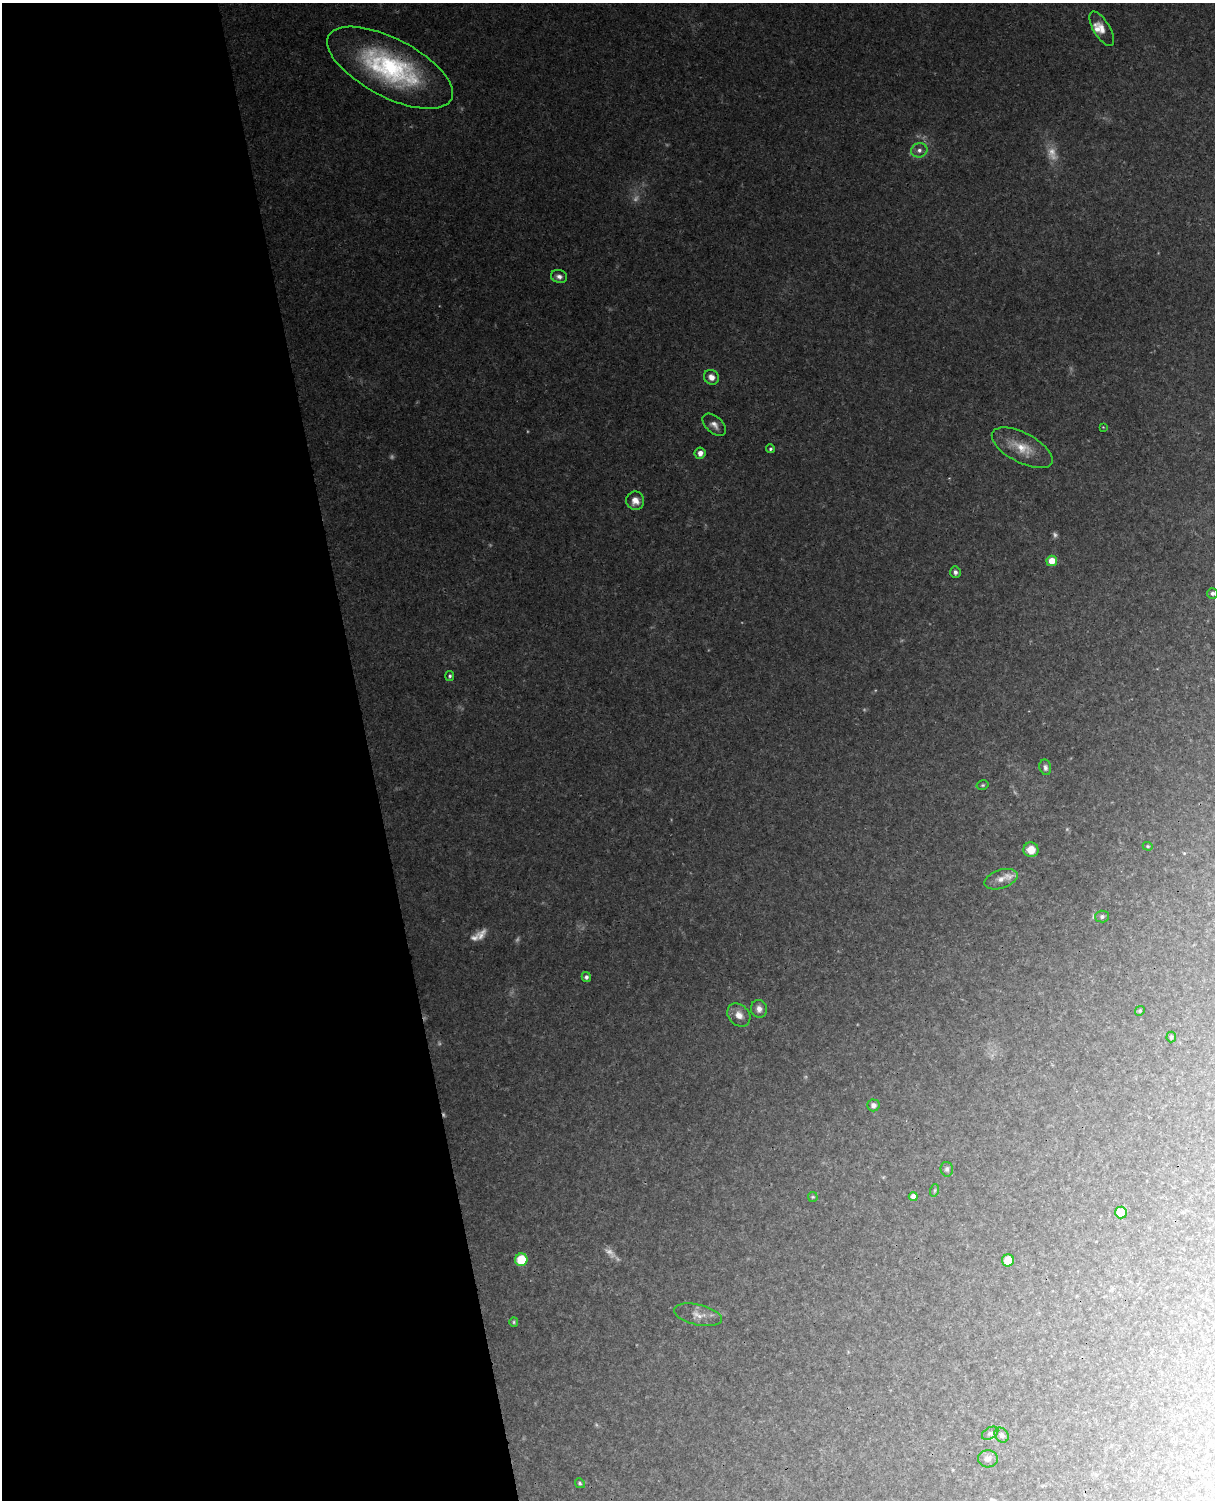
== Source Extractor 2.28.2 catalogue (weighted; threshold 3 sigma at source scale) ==
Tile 5 of 4 x 3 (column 1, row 2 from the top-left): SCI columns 58-1270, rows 1651-3148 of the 4967 x 4909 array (HDU 1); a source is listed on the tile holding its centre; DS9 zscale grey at full resolution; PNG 1217 x 1502 px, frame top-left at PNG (2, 3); each listed source drawn as its Kron ellipse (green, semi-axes under 4 px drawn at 4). Shown black and unused: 30% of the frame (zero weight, under 3 of 4 exposures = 6% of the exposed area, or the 3 px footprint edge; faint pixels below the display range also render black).
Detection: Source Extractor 2.28.2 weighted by HDU 2 'WHT'; one run over the whole footprint, this tile lists its part. Background 0.0472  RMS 0.0047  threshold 0.0212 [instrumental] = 3 sigma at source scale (4.5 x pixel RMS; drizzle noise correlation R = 1.50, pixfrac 1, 0.05/0.05 arcsec/px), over >= 5 px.
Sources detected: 53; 12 too faint to see at this stretch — neither listed nor drawn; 1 inside a brighter listed object's ellipse — not listed separately; the other 40 listed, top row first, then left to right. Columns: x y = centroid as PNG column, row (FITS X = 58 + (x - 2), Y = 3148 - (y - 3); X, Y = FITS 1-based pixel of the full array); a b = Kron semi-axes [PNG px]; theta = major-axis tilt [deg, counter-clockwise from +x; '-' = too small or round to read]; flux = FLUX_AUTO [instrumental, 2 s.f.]
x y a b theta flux
1102 29 19 8 -59 4.6
390 68 69 29 -27 77
919 150 8 7 - 2.1
559 276 8 6 -16 2
711 377 8 7 - 3.6
714 425 14 8 -42 3
1103 427 3 3 - 0.32
1022 448 33 15 -27 12
770 449 4 4 - 0.9
700 453 6 5 - 2.8
635 501 9 9 - 3.9
1052 561 5 5 - 9.2
955 572 6 5 - 1.5
1212 593 5 5 - 1.2
450 676 5 4 - 0.91
1045 767 8 6 -77 1.5
983 785 6 4 15 0.68
1148 846 5 4 - 0.65
1031 850 7 7 - 6.7
1001 879 17 9 18 4.3
1102 917 7 6 - 1.2
586 977 5 4 - 1.5
759 1009 9 8 - 2.7
1140 1011 5 4 - 0.6
739 1015 13 10 -45 4.5
1171 1037 5 5 - 0.62
873 1105 6 6 - 1.9
947 1169 7 6 - 1.1
935 1190 6 4 71 0.73
913 1196 4 4 - 3.6
813 1197 5 5 - 0.59
1121 1212 6 6 - 9.4
521 1260 6 6 - 17
1008 1260 6 6 - 8.3
698 1315 24 10 -13 4.8
514 1322 5 4 - 0.61
990 1433 9 5 30 1.2
1002 1435 8 6 -54 1.5
988 1459 10 8 -6 2.1
580 1483 5 4 - 0.72